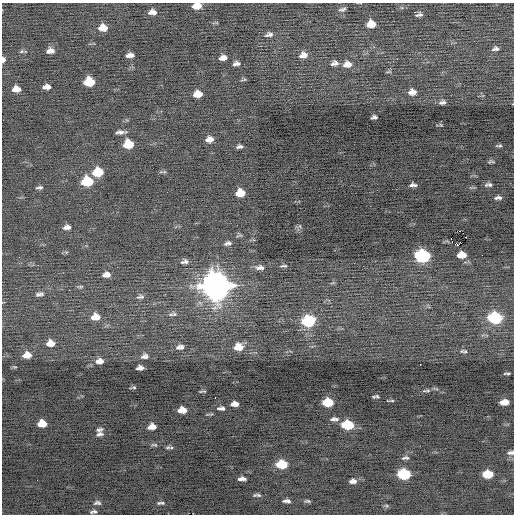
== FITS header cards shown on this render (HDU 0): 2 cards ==
NAXIS1  =                  512 / Axis length
NAXIS2  =                  512 / Axis length

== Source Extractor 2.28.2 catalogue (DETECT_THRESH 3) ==
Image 512 x 512 px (HDU 0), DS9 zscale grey, 1 PNG px = 1 image px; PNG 516 x 516 px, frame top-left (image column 1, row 512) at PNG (2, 3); no overlay
Background -0.138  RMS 0.77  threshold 2.3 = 3 sigma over >= 5 px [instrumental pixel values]
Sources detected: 113; all 113 listed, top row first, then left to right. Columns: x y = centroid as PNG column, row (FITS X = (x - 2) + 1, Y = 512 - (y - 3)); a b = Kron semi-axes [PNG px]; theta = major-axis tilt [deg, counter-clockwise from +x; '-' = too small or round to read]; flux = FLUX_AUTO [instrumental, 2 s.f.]
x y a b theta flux
197 6 8 5 5 570
342 9 9 5 12 120
152 12 8 6 -1 270
414 12 2 2 - 60
419 15 7 4 14 140
371 24 8 6 7 650
103 28 9 7 -1 510
269 34 11 6 10 180
495 49 8 5 9 150
22 51 7 4 31 88
48 51 7 7 - 140
52 51 9 6 -40 180
130 55 8 4 5 250
303 55 9 7 14 380
223 58 8 5 9 290
3 60 6 4 88 210
334 63 10 6 9 230
234 64 6 4 80 99
238 64 7 5 -30 130
347 64 11 8 8 430
389 72 8 3 9 67
243 80 8 3 9 62
89 82 8 7 - 1600
47 87 7 5 3 260
16 89 8 5 0 390
412 92 8 6 6 350
198 94 8 6 6 590
442 102 8 5 13 160
374 117 6 4 8 130
441 121 2 2 - 31
121 132 11 4 2 200
209 139 8 5 9 350
128 144 8 6 5 1400
499 145 8 3 3 79
240 146 6 3 8 140
490 162 9 4 55 74
98 172 9 7 9 1500
164 172 9 3 12 70
87 181 9 7 5 2000
413 185 7 4 -1 160
488 185 9 5 4 140
39 187 9 4 4 110
240 193 8 6 7 820
498 198 8 4 1 150
67 227 8 5 7 220
460 231 2 2 - 210
451 239 4 2 - 220
228 243 8 5 12 160
457 245 5 3 - 730
462 255 8 6 0 700
482 255 2 2 - 120
422 256 9 7 -5 6900
185 262 10 6 11 190
38 265 2 2 - 38
284 266 9 3 0 85
258 268 9 8 - 190
262 268 7 5 -74 120
106 275 8 6 3 300
333 283 7 3 5 57
216 286 12 11 - 77000
80 287 9 3 0 80
40 294 12 6 10 180
140 297 10 6 11 150
170 314 8 5 0 110
174 314 7 5 -62 110
95 317 9 7 8 620
495 318 9 7 -5 5100
308 321 10 8 2 3400
50 343 9 7 5 470
182 347 7 6 - 160
238 347 10 8 4 700
178 348 7 6 - 130
463 351 9 4 -5 100
27 355 8 6 9 450
145 356 10 7 12 210
99 361 10 6 6 330
420 364 3 2 - 130
140 368 7 4 1 220
507 373 8 2 0 73
133 387 7 3 8 72
204 391 8 3 -11 55
426 391 14 4 2 120
377 396 6 5 - 88
215 397 2 2 - 230
390 401 7 2 1 65
328 402 9 6 -3 1400
504 402 8 5 4 500
234 404 7 4 0 290
221 408 10 5 -3 160
182 410 8 5 1 530
334 419 11 4 2 170
42 423 8 6 2 680
347 425 9 6 -3 2100
152 427 8 5 8 400
99 430 9 6 16 150
99 434 10 5 16 170
154 445 9 4 -11 100
168 447 8 4 6 90
171 448 5 3 - 55
511 453 9 5 5 170
405 458 9 4 1 110
282 464 9 6 -3 1500
404 474 9 6 -1 3700
488 474 8 6 4 1500
242 479 8 4 0 230
353 481 8 5 4 210
257 495 10 4 -2 120
287 501 8 4 -6 170
307 501 7 4 1 90
98 503 8 7 - 160
161 503 10 4 1 130
386 506 5 5 - 75
93 512 9 5 10 130
At the frame edge (FLAGS 8, measured only in part): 3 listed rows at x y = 197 6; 3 60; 511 453